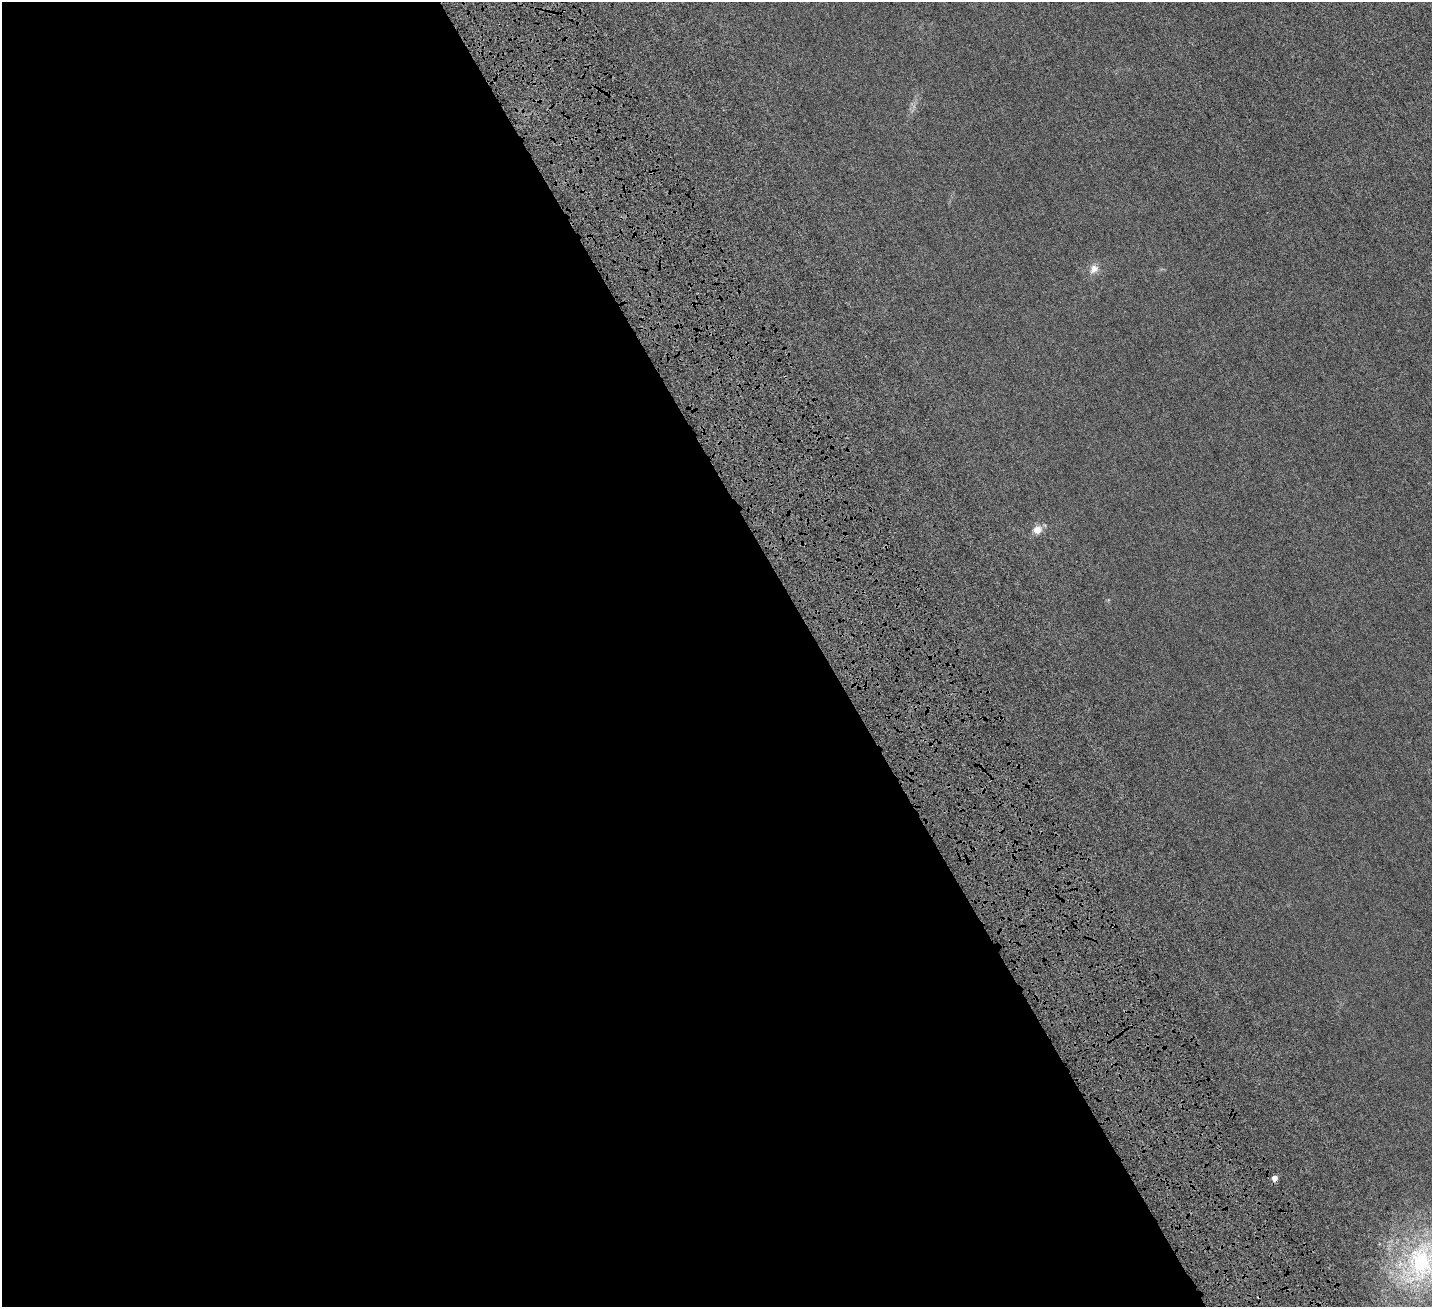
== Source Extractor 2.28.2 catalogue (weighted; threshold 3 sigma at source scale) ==
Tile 9 of 4 x 4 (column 1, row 3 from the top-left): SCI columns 305-1734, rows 1785-3089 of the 6329 x 6320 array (HDU 1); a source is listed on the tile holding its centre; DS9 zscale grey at full resolution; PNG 1434 x 1309 px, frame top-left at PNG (2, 2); no overlay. Shown black and unused: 58% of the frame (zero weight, under 6 of 12 exposures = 14% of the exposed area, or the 3 px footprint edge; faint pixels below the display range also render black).
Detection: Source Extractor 2.28.2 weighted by HDU 2 'WHT'; one run over the whole footprint, this tile lists its part. Background 0.00232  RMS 0.002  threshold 0.00827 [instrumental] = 3 sigma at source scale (4.09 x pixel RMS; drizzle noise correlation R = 1.36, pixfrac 0.8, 0.05/0.05 arcsec/px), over >= 5 px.
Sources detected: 4; all 4 listed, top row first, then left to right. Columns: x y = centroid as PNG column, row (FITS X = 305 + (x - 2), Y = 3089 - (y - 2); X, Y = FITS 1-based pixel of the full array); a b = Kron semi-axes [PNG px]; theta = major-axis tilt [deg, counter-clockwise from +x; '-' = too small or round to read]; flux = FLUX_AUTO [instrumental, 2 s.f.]
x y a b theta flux
1094 269 12 9 52 1.1
1037 530 9 8 - 1.3
1274 1178 4 4 - 1.4
1421 1262 43 30 -79 20
Isophote crosses this tile's border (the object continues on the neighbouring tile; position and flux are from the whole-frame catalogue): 1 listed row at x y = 1421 1262